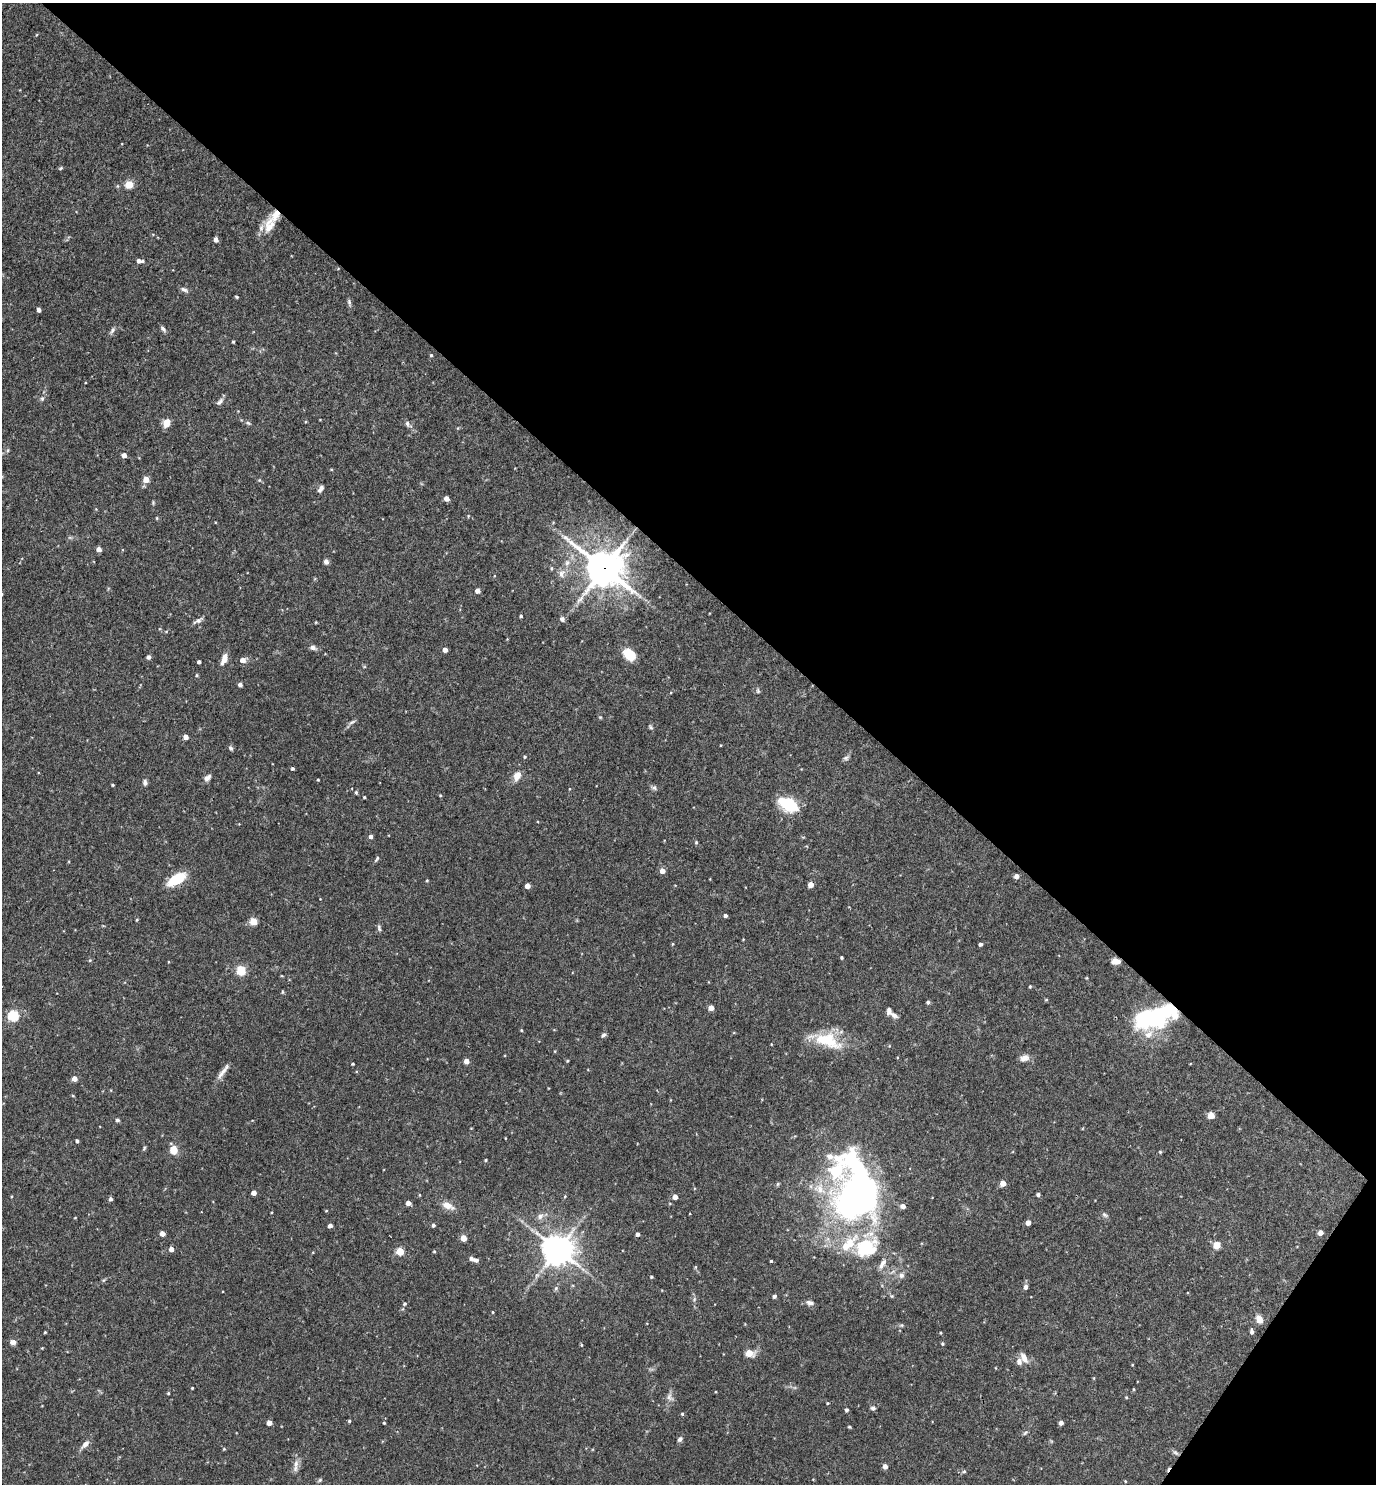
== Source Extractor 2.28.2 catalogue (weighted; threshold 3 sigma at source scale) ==
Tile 8 of 4 x 4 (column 4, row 2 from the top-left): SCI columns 4272-5645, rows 2967-4448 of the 5936 x 5931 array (HDU 1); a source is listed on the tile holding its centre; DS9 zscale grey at full resolution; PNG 1378 x 1486 px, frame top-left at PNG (2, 3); no overlay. Shown black and unused: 40% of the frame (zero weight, under 3 of 4 exposures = <1% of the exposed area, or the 3 px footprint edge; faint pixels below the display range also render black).
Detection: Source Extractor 2.28.2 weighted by HDU 2 'WHT'; one run over the whole footprint, this tile lists its part. Background 0.0682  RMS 0.0034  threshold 0.0154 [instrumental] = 3 sigma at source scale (4.5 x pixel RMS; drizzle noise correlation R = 1.50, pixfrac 1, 0.05/0.05 arcsec/px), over >= 5 px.
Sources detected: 203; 3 inside a brighter object's white glare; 1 cosmic-ray / hot-pixel residue — not listed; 11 inside a brighter listed object's ellipse — not listed separately; the other 188 listed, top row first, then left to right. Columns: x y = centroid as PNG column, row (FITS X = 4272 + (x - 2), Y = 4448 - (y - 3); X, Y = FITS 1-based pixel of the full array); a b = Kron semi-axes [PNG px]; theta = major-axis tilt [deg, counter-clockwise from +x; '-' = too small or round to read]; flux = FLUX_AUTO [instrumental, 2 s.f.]
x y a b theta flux
36 35 5 3 - 0.29
61 168 6 4 29 0.45
129 184 5 5 - 11
269 226 25 14 76 5.7
216 240 4 4 - 1.7
140 261 9 5 -2 1.6
184 290 11 5 -30 1.1
237 297 4 3 - 0.41
349 302 10 5 -78 0.78
39 310 4 4 - 1.5
163 329 9 5 -43 0.9
112 330 9 5 55 0.97
233 342 3 3 - 0.44
431 355 4 4 - 0.43
42 399 5 4 - 0.52
220 401 11 6 45 1
166 423 7 6 - 4.7
248 423 8 5 -18 0.67
408 424 12 6 -49 1.3
8 450 6 4 72 0.46
124 455 4 4 - 2.3
146 479 4 4 - 5.4
259 480 5 4 - 0.39
321 489 9 5 57 1.2
446 498 4 4 - 2.6
153 503 6 4 80 0.41
157 518 5 3 - 0.32
99 549 4 4 - 2.2
326 562 6 5 - 1.1
567 563 10 6 88 1.6
551 568 5 5 - 0.4
604 568 14 12 -34 700
562 573 12 8 79 2.2
477 591 4 4 - 1.8
521 616 3 3 - 0.51
562 619 6 6 - 1.1
198 621 13 6 28 1.3
166 631 5 3 - 0.36
313 647 8 6 -15 1.1
445 650 4 4 - 2.1
629 655 11 8 -42 9.7
148 657 5 5 - 0.86
224 659 13 6 68 2.9
243 660 6 5 - 2.1
199 662 4 3 - 0.99
197 675 4 3 - 0.42
240 685 4 4 - 1.3
758 691 7 5 -72 0.61
600 717 5 4 - 0.37
352 722 10 4 26 0.8
650 727 6 5 - 0.56
186 737 4 4 - 2.6
231 748 6 5 - 0.8
525 757 5 4 - 0.45
846 758 10 5 33 0.87
293 768 3 3 - 0.52
517 776 11 7 66 3.3
207 778 10 6 45 1.4
318 780 3 3 - 0.33
145 782 8 5 88 0.94
113 785 3 3 - 0.34
654 788 8 6 -26 0.82
569 789 4 3 - 0.24
356 792 5 4 - 0.44
440 795 4 4 - 0.3
364 797 3 3 - 0.35
788 804 18 10 -29 16
371 836 4 4 - 1.2
696 842 5 4 - 0.38
377 859 9 4 57 0.58
662 871 4 4 - 3
1017 876 4 4 - 1.9
177 879 13 7 31 17
427 880 4 3 - 0.31
811 885 4 4 - 3.1
527 886 4 4 - 2.7
725 915 4 3 - 0.98
137 920 4 3 - 0.38
253 921 5 5 - 10
379 928 9 5 -80 0.77
673 944 4 3 - 0.32
980 944 4 3 - 0.75
841 957 3 3 - 0.47
90 960 5 4 - 0.33
1116 961 9 5 -1 2.6
241 970 5 5 - 19
1030 987 4 3 - 0.37
282 992 5 3 - 0.36
1046 1000 5 3 - 0.31
928 1002 5 4 - 0.62
711 1008 4 4 - 2.9
1168 1010 57 25 47 37
894 1015 11 6 -31 1.3
13 1016 5 5 - 29
521 1030 4 3 - 0.33
603 1035 7 4 47 0.8
827 1040 41 16 -18 14
771 1044 4 2 - 0.2
1024 1058 12 8 22 2
466 1061 4 4 - 2.9
567 1061 4 3 - 0.31
353 1064 3 3 - 0.41
223 1072 23 5 54 2.2
74 1078 4 4 - 2.6
73 1096 5 3 - 0.28
1211 1115 5 4 - 6.2
117 1120 6 4 -2 0.58
505 1138 4 2 - 0.22
77 1141 4 3 - 0.67
144 1148 6 4 69 0.44
173 1150 8 7 - 4.9
1160 1152 4 3 - 0.34
486 1160 4 3 - 0.39
1003 1183 4 4 - 3.7
254 1193 4 4 - 2.6
1038 1194 4 3 - 0.9
420 1195 5 3 - 0.29
565 1196 5 3 - 0.3
675 1197 4 4 - 2.5
857 1197 56 44 39 120
110 1199 5 4 - 0.79
408 1203 4 4 - 2.2
448 1205 16 8 -27 3.3
326 1211 4 3 - 0.27
1104 1215 8 5 -40 0.76
540 1216 9 8 - 1.5
75 1218 4 3 - 0.23
1028 1223 4 4 - 2.6
433 1225 4 4 - 0.87
330 1226 4 4 - 1.5
162 1233 4 4 - 2.5
1320 1233 4 4 - 2.3
637 1234 4 4 - 1.2
463 1238 4 4 - 5.4
1217 1245 5 5 - 7.8
866 1248 32 25 27 20
171 1249 4 4 - 2.1
558 1249 10 10 - 440
400 1251 5 4 - 11
434 1251 3 3 - 0.35
471 1258 6 5 - 0.95
771 1261 3 3 - 0.38
901 1275 8 7 - 1.2
651 1277 3 3 - 0.43
104 1280 6 4 70 0.42
1025 1287 6 5 - 1
556 1288 5 5 - 0.57
774 1296 4 4 - 0.95
892 1296 6 4 -70 0.42
694 1299 7 5 61 0.65
810 1303 10 7 -16 1.3
404 1304 5 4 - 0.61
493 1312 4 3 - 0.24
1259 1319 8 6 -62 3.1
901 1325 5 5 - 0.48
45 1332 3 3 - 0.31
1252 1332 5 4 - 1.1
13 1342 7 6 - 1.3
943 1344 4 4 - 0.41
581 1345 5 3 - 0.3
42 1348 3 3 - 0.25
749 1353 6 5 - 7.1
1024 1358 13 7 -62 2.4
1094 1378 5 3 - 0.27
192 1388 3 3 - 0.35
1133 1389 5 3 - 0.25
168 1393 4 3 - 0.37
670 1397 13 8 -67 1.6
1126 1397 4 3 - 0.3
827 1403 4 3 - 0.31
873 1408 6 5 - 0.93
847 1410 4 4 - 0.68
682 1414 4 4 - 0.42
349 1421 4 3 - 0.45
269 1423 4 4 - 2.5
384 1423 3 3 - 0.35
1061 1423 4 4 - 1.4
849 1427 4 3 - 0.36
1025 1433 7 4 45 0.53
680 1439 8 5 51 0.83
85 1444 13 6 45 1.9
224 1449 4 4 - 0.34
1175 1453 9 5 -41 0.83
296 1464 12 7 78 2
885 1466 4 4 - 1.8
964 1471 5 4 - 0.5
320 1480 7 4 37 0.54
1125 1481 4 3 - 0.25
Overlapping masked pixels (flux is a lower limit): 5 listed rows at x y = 604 568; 788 804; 177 879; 1116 961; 1168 1010